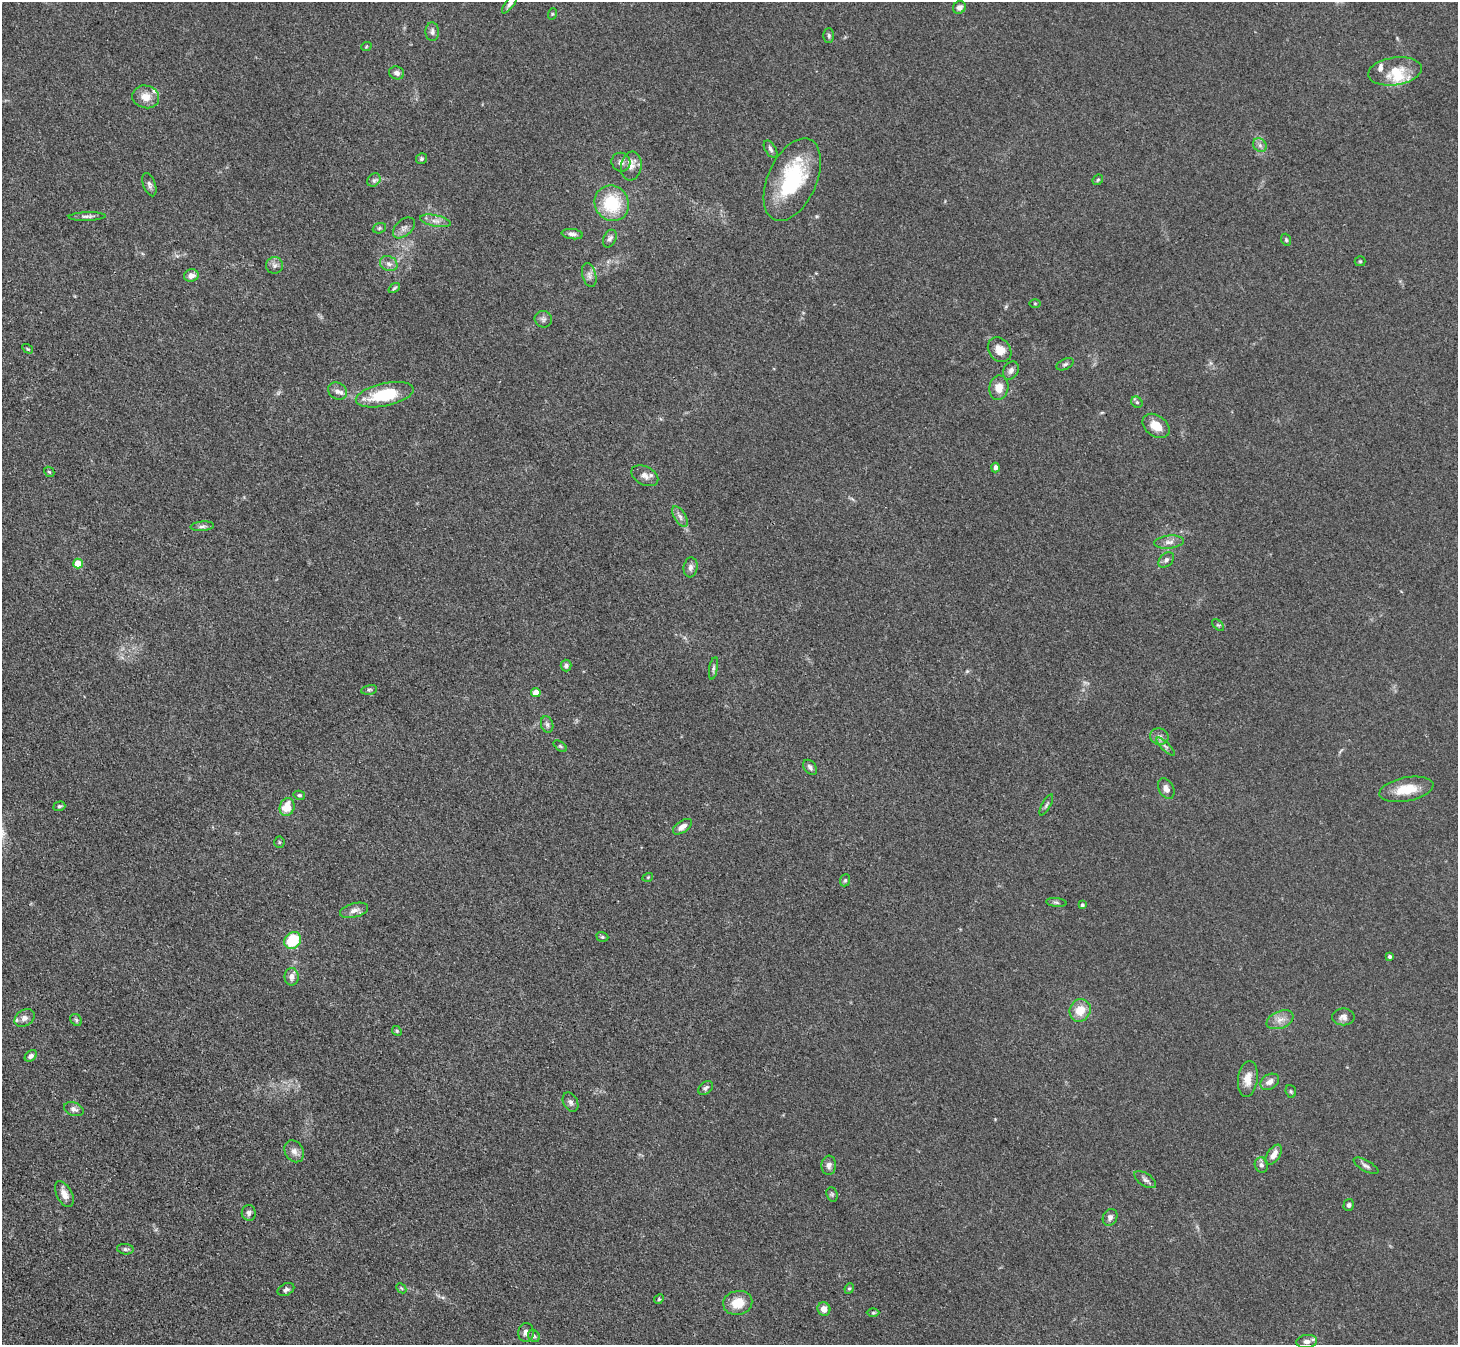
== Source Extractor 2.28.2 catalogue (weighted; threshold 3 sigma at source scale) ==
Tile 7 of 4 x 4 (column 3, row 2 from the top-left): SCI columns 2929-4384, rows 2996-4338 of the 5857 x 5850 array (HDU 1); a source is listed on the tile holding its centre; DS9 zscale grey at full resolution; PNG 1460 x 1347 px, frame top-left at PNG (2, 2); each listed source drawn as its Kron ellipse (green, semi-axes under 4 px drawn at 4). Shown black and unused: <1% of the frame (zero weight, under 3 of 4 exposures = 2% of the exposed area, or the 3 px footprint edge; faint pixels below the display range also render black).
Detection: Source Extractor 2.28.2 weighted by HDU 2 'WHT'; one run over the whole footprint, this tile lists its part. Background 0.0589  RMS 0.0058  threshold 0.0261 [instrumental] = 3 sigma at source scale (4.5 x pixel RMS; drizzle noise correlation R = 1.50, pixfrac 1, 0.05/0.05 arcsec/px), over >= 5 px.
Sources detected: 119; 1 inside a brighter object's white glare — neither listed nor drawn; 4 inside a brighter listed object's ellipse — not listed separately; the other 114 listed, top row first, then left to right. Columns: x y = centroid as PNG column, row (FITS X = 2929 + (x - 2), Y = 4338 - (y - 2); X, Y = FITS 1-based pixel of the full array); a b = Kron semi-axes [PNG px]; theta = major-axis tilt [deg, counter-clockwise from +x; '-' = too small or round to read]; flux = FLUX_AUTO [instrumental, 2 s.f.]
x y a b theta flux
510 3 12 4 54 2.2
959 7 7 6 - 2.3
552 14 6 3 71 0.64
432 32 9 7 -87 2.2
829 36 7 5 -90 1.1
366 47 5 3 - 0.53
1395 71 27 14 8 13
397 73 8 6 -18 2.4
146 97 13 11 -13 6.4
1260 145 7 6 - 1.8
771 149 10 5 -58 1.5
421 159 6 5 - 1.1
621 162 9 9 - 3
631 166 14 10 81 4.4
374 180 7 6 - 1.6
792 180 44 24 66 48
1098 180 6 4 44 0.83
149 185 12 6 -70 2.1
612 203 18 17 - 26
87 216 18 4 2 2
436 221 15 5 -12 3.3
379 228 7 5 22 0.95
404 228 13 8 42 2.8
572 234 10 5 -8 2.2
610 239 9 6 63 1.8
1286 240 6 4 -69 0.86
1360 261 5 5 - 0.7
389 264 9 7 -25 2.6
275 265 8 8 - 2.3
589 275 12 7 -75 2.6
191 276 7 6 - 3.5
394 288 6 4 36 0.85
1035 304 5 3 - 0.59
543 319 9 8 - 2.1
28 349 6 3 -32 0.61
1000 350 13 10 -51 6.8
1065 364 9 5 25 1.4
1011 370 10 7 57 2.4
999 388 12 9 80 6.1
337 391 10 8 -34 2.8
385 395 29 11 12 29
1137 402 6 5 - 1
1156 426 15 10 -35 8.3
996 468 5 4 - 2.4
49 472 6 4 -42 0.76
645 476 14 9 -28 3.8
680 517 11 5 -58 2.4
202 526 11 4 6 1.6
1169 542 15 6 6 3.3
1166 560 9 6 45 1.7
78 563 5 4 - 13
691 567 10 7 82 2.4
1218 625 7 4 -43 0.82
566 665 6 5 - 1.5
713 668 11 3 80 1.3
369 690 8 4 12 1.1
536 693 4 4 - 8.1
547 724 8 6 -73 1.5
1159 737 9 8 - 2.7
560 746 8 4 -36 0.9
1166 747 12 4 -45 1.8
810 767 8 6 -52 2
1166 789 11 7 -63 3.2
1406 789 27 12 11 13
299 795 6 4 -13 0.91
1046 805 12 4 60 1.3
59 806 6 4 19 0.92
287 807 9 7 68 10
682 827 11 6 36 3.5
279 842 5 5 - 0.89
648 877 5 3 - 0.51
845 880 6 5 - 0.99
1056 902 10 4 -6 1.2
1082 905 4 4 - 0.89
354 910 14 7 15 3.4
602 937 6 4 -20 0.9
293 940 9 7 44 21
1390 957 4 3 - 1.2
292 977 8 7 - 3.5
1080 1010 11 10 - 9.4
1343 1017 11 8 0 3
24 1018 11 8 33 3.1
76 1020 6 5 - 1.1
1280 1020 14 8 22 4.6
397 1031 5 4 - 0.71
31 1056 7 5 42 1.8
1248 1079 18 9 82 6.5
1270 1082 10 7 31 3.4
706 1088 8 6 38 1.6
1291 1091 6 5 - 0.86
570 1102 10 7 -62 2
74 1109 10 6 -20 2.4
294 1151 11 9 -58 3.3
1274 1155 11 6 56 4.8
829 1165 9 7 86 2.4
1261 1165 8 6 -73 1.8
1366 1166 14 5 -30 2
1145 1180 12 6 -33 2.1
64 1194 14 7 -63 4.7
832 1194 7 5 -70 1
1349 1205 6 5 - 1.2
249 1213 8 7 - 2
1110 1217 9 7 65 2.3
125 1249 8 5 -7 1.4
401 1288 6 4 -45 0.79
849 1288 5 4 - 0.79
286 1289 9 6 28 1.5
659 1299 5 4 - 0.73
738 1303 15 12 12 10
824 1309 7 6 - 4.4
873 1313 6 4 0 0.81
526 1333 9 8 - 2.6
534 1336 6 5 - 1.1
1307 1341 10 6 6 2.7
Isophote crosses this tile's border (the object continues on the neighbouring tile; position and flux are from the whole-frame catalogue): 1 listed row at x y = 510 3